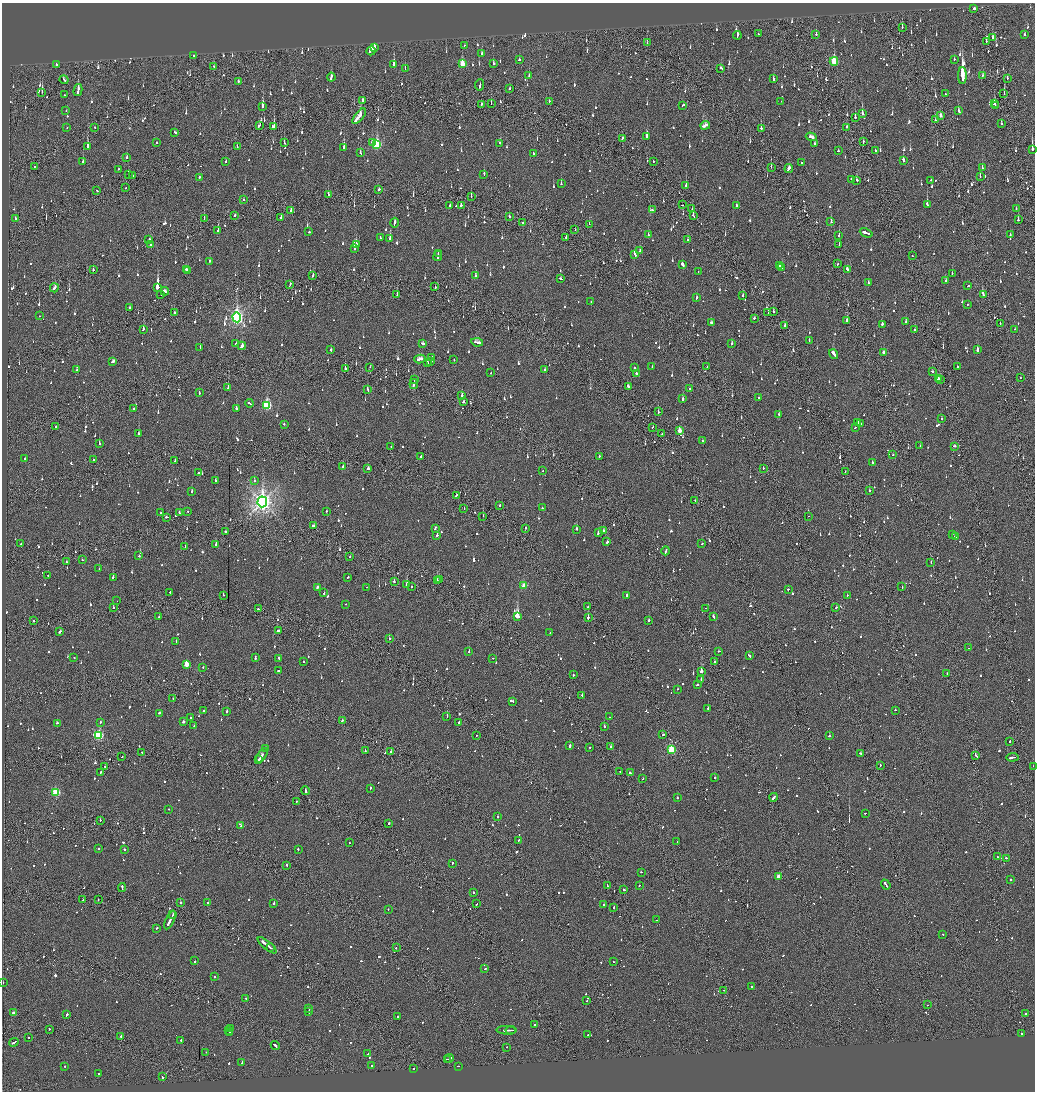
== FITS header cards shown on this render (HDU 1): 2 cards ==
NAXIS1  =                 2065
NAXIS2  =                 2179

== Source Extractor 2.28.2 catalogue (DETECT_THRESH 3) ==
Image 2065 x 2179 px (HDU 1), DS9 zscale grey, zoomed out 1/2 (1 PNG px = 2 x 2 image px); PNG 1037 x 1094 px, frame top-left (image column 1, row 2178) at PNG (2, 3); each listed source drawn as its Kron ellipse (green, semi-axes under 4 px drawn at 4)
Background -0.081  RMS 0.074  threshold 0.221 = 3 sigma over >= 5 px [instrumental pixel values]
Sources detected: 1677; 86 cannot appear on this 1/2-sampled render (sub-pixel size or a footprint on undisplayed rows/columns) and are neither listed nor drawn; of the other 1591, the 500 brightest by FLUX_AUTO listed and drawn (1091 fainter detections omitted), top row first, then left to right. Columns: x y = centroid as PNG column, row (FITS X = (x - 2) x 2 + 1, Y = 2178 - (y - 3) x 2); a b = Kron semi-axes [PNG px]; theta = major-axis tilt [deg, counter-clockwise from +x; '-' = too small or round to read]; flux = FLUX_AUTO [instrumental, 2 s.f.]
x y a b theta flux
974 9 3 2 - 160
902 27 3 1 - 67
758 34 2 1 - 92
816 34 3 2 - 92
737 35 4 2 - 420
1025 35 3 2 - 83
993 38 3 2 - 100
986 41 3 1 - 82
647 43 2 1 - 64
464 46 2 2 - 140
374 48 4 2 - 110
371 51 4 3 - 440
482 54 2 2 - 200
194 55 2 2 - 120
954 59 2 2 - 140
519 60 2 2 - 71
834 61 4 3 - 730
462 63 4 3 - 350
493 63 3 2 - 83
56 64 2 2 - 240
394 65 3 2 - 340
214 67 2 1 - 130
721 68 3 2 - 94
405 69 2 1 - 120
529 75 3 2 - 150
962 75 8 2 90 27000
983 75 2 2 - 83
331 77 4 2 - 230
1007 78 2 2 - 110
773 79 3 2 - 220
64 80 4 2 - 240
238 82 3 2 - 89
479 85 5 2 - 180
510 89 3 2 - 130
78 90 6 2 76 430
42 92 2 1 - 80
1004 93 2 1 - 120
945 94 2 2 - 80
64 95 2 2 - 90
362 100 3 2 - 160
549 101 2 1 - 64
781 101 2 2 - 160
482 104 2 1 - 66
491 104 2 1 - 80
994 104 3 2 - 160
683 105 3 2 - 110
262 106 3 2 - 620
995 106 2 2 - 130
66 111 2 2 - 79
958 111 3 2 - 150
862 114 4 2 - 290
940 115 3 3 - 71
359 116 9 2 51 770
855 118 2 1 - 260
935 120 2 1 - 91
1001 123 2 2 - 120
259 125 4 2 - 200
705 125 5 2 - 540
95 127 2 1 - 79
274 127 3 2 - 270
847 127 3 2 - 73
67 128 2 2 - 90
761 128 3 2 - 120
175 132 3 2 - 91
647 136 3 2 - 420
811 137 5 2 - 160
622 138 2 2 - 70
373 142 3 2 - 100
863 142 3 2 - 120
157 143 2 2 - 63
284 143 2 2 - 66
500 143 2 2 - 66
815 144 2 2 - 180
377 145 4 3 - 1100
88 146 3 2 - 240
237 147 2 1 - 160
344 148 3 2 - 190
1032 149 3 2 - 670
875 150 2 2 - 79
838 151 2 2 - 68
360 153 3 2 - 110
533 153 2 2 - 64
127 157 3 2 - 150
903 160 3 2 - 520
226 161 2 2 - 61
653 161 2 2 - 250
83 162 2 2 - 150
802 163 2 2 - 220
34 167 2 1 - 280
771 167 2 1 - 62
789 168 4 2 - 190
982 168 2 2 - 67
119 169 2 2 - 83
484 174 3 2 - 140
128 175 2 2 - 69
133 176 2 1 - 64
980 176 2 2 - 78
199 177 2 2 - 160
851 179 3 2 - 120
857 180 2 2 - 160
931 180 3 2 - 110
561 184 2 2 - 97
686 185 3 2 - 120
126 188 2 2 - 69
379 189 3 2 - 98
97 190 2 2 - 86
328 195 3 1 - 76
471 196 3 1 - 66
244 199 2 2 - 170
927 204 3 2 - 320
461 205 3 2 - 92
682 205 2 1 - 130
449 206 3 1 - 100
736 206 2 2 - 71
692 208 2 1 - 65
1016 209 2 2 - 67
652 210 2 2 - 140
291 211 3 2 - 78
235 215 2 2 - 130
509 216 2 2 - 210
693 216 4 2 - 110
281 217 2 2 - 94
204 218 3 1 - 80
15 219 2 2 - 280
1018 220 3 2 - 150
523 222 2 1 - 64
831 222 2 2 - 190
394 223 5 2 - 200
589 224 2 1 - 130
218 230 2 2 - 470
575 230 2 1 - 110
309 232 2 2 - 120
866 233 7 2 -22 3800
648 235 2 2 - 94
839 235 2 2 - 94
1010 235 3 2 - 83
566 237 2 2 - 70
380 238 3 2 - 71
390 239 4 2 - 530
149 240 2 2 - 94
688 240 3 2 - 63
356 244 3 2 - 220
839 244 2 2 - 310
150 245 2 2 - 430
354 249 2 2 - 500
640 251 3 2 - 100
438 253 2 1 - 110
635 254 4 2 - 130
438 256 5 2 - 480
912 256 2 1 - 66
210 261 2 2 - 100
837 264 2 1 - 87
682 265 4 2 - 160
780 266 2 2 - 140
782 267 3 2 - 250
186 269 2 2 - 160
847 269 4 2 - 120
93 270 2 2 - 160
187 271 3 2 - 170
698 271 2 2 - 62
952 273 2 2 - 72
313 275 3 2 - 100
476 276 3 3 - 84
560 279 3 2 - 110
946 281 2 2 - 110
868 283 2 2 - 320
290 285 3 1 - 170
968 286 2 2 - 120
157 287 4 2 - 2100
435 287 3 2 - 82
54 288 4 2 - 280
165 291 4 2 - 250
161 294 3 2 - 69
397 295 2 1 - 62
983 295 2 2 - 350
743 296 2 2 - 110
696 298 3 2 - 84
591 302 2 2 - 150
968 304 2 2 - 65
130 308 2 2 - 62
768 312 3 2 - 170
773 312 2 2 - 310
174 313 2 2 - 100
39 316 2 2 - 84
237 317 5 4 - 3900
754 318 2 2 - 75
847 320 2 2 - 260
906 322 3 2 - 84
712 323 4 2 - 130
1000 323 2 1 - 85
882 324 2 2 - 180
784 326 3 2 - 120
1015 329 2 1 - 110
143 330 3 2 - 160
914 330 2 2 - 110
809 340 3 2 - 75
477 342 6 2 -10 180
236 344 2 2 - 90
423 344 3 2 - 100
732 344 2 2 - 180
242 346 4 2 - 180
200 347 3 2 - 64
331 350 2 2 - 120
977 350 2 2 - 550
884 352 3 3 - 180
834 354 5 2 - 470
432 357 4 2 - 130
420 359 5 2 - 230
454 359 2 2 - 78
113 361 4 2 - 120
431 361 3 2 - 150
427 363 2 2 - 61
652 366 2 2 - 64
370 367 2 1 - 76
634 367 2 2 - 260
707 367 2 1 - 120
957 367 2 2 - 97
345 369 2 2 - 460
545 369 3 2 - 260
77 370 3 2 - 63
932 372 2 2 - 77
491 373 2 2 - 69
636 373 2 2 - 200
1020 378 2 1 - 72
939 379 3 2 - 120
941 379 2 2 - 84
414 380 3 1 - 130
414 384 5 2 - 220
628 386 3 2 - 120
228 388 2 2 - 190
368 389 4 2 - 69
689 389 2 2 - 75
199 392 3 1 - 100
462 396 2 2 - 200
759 397 2 2 - 91
683 399 3 2 - 180
463 402 3 2 - 240
249 403 4 2 - 130
267 405 4 3 - 1300
134 409 2 2 - 360
236 409 3 2 - 610
658 412 2 2 - 120
779 415 2 2 - 99
942 419 2 2 - 78
858 423 3 2 - 130
284 424 2 2 - 170
860 424 2 2 - 440
56 426 2 2 - 100
652 427 3 1 - 79
855 427 2 2 - 110
679 431 3 3 - 180
138 434 2 2 - 320
662 434 2 2 - 120
702 441 2 2 - 61
99 443 3 2 - 82
920 446 2 2 - 360
954 446 2 2 - 130
391 447 2 2 - 63
893 455 2 2 - 61
421 456 3 2 - 120
599 456 2 2 - 65
25 458 2 2 - 170
93 460 2 2 - 66
175 461 3 2 - 110
872 462 2 2 - 140
343 466 2 2 - 80
368 468 2 2 - 210
763 468 2 1 - 91
542 471 2 1 - 73
845 472 2 1 - 80
198 473 2 2 - 170
215 480 2 2 - 78
254 481 2 2 - 96
869 491 2 2 - 120
192 492 2 2 - 110
456 495 3 2 - 170
695 500 2 2 - 67
262 502 5 5 - 9300
500 505 2 2 - 100
542 508 2 2 - 190
464 509 2 1 - 82
188 511 2 2 - 66
326 511 2 2 - 78
179 512 2 2 - 110
161 513 2 2 - 62
483 516 2 1 - 120
809 516 2 1 - 87
166 517 3 2 - 110
314 526 3 2 - 190
435 528 3 2 - 68
526 528 2 1 - 330
576 529 2 2 - 290
603 531 3 2 - 98
226 532 3 2 - 770
598 532 3 2 - 310
952 534 2 2 - 120
437 535 2 2 - 250
956 536 3 2 - 260
607 542 2 2 - 66
21 544 2 2 - 130
216 544 2 2 - 270
702 544 2 2 - 100
185 547 2 1 - 64
666 551 4 2 - 130
139 556 2 2 - 75
350 556 2 2 - 72
82 559 2 2 - 85
66 562 2 1 - 98
931 563 2 1 - 68
99 568 2 1 - 97
48 576 2 2 - 81
113 577 2 2 - 270
348 577 2 2 - 72
437 580 2 1 - 180
439 580 2 2 - 620
394 582 2 2 - 250
407 585 2 2 - 770
524 586 3 3 - 330
317 587 3 2 - 300
366 587 2 1 - 75
411 587 2 2 - 65
902 587 2 2 - 150
788 589 2 2 - 190
170 592 2 2 - 83
324 593 2 2 - 81
223 595 2 1 - 180
626 595 3 2 - 77
847 595 2 2 - 79
117 601 2 1 - 66
346 604 2 2 - 180
588 606 2 2 - 66
113 608 2 2 - 80
706 608 2 2 - 81
836 608 2 2 - 140
258 609 3 2 - 86
517 616 4 2 - 12000
159 617 3 2 - 120
713 617 3 2 - 140
588 618 2 2 - 700
649 620 2 2 - 150
33 621 2 2 - 89
279 630 3 2 - 200
60 632 3 2 - 120
550 633 2 2 - 74
389 639 2 2 - 220
176 642 3 2 - 190
969 648 2 2 - 62
719 651 3 2 - 100
469 652 2 2 - 150
749 655 4 2 - 120
255 657 3 2 - 200
74 658 2 2 - 83
278 658 3 2 - 64
493 658 2 2 - 88
303 662 2 2 - 70
714 662 2 2 - 150
186 664 3 3 - 300
203 667 2 2 - 62
278 671 2 2 - 380
701 671 2 2 - 1000
947 674 2 2 - 90
573 675 2 2 - 310
701 679 2 2 - 85
697 685 2 2 - 80
677 689 2 2 - 69
582 695 2 2 - 110
173 699 2 1 - 120
512 701 4 2 - 120
708 708 2 2 - 160
204 710 2 1 - 84
895 710 2 2 - 89
227 711 2 2 - 120
160 713 3 2 - 100
447 716 2 1 - 120
610 717 2 2 - 61
190 718 2 2 - 83
342 721 2 2 - 90
100 722 2 2 - 110
184 722 3 2 - 150
459 722 2 2 - 98
57 723 2 2 - 110
194 726 2 2 - 66
604 726 2 2 - 380
98 735 3 3 - 1200
477 735 2 1 - 72
663 735 3 2 - 89
829 736 2 2 - 110
1010 741 2 2 - 84
570 746 2 2 - 200
590 747 2 2 - 63
611 747 2 2 - 250
266 749 2 2 - 360
671 750 3 3 - 910
365 751 2 2 - 94
142 752 2 2 - 170
391 752 2 2 - 120
861 753 2 2 - 120
262 755 8 2 58 1100
976 755 4 2 - 300
122 757 2 1 - 76
1012 757 6 2 7 250
259 760 4 1 - 470
880 765 2 1 - 160
104 766 2 1 - 88
1033 766 2 2 - 64
620 771 2 1 - 81
101 772 3 2 - 100
630 773 2 2 - 120
715 778 2 2 - 120
643 779 2 1 - 69
370 788 2 2 - 72
305 790 4 2 - 210
56 792 3 3 - 850
774 797 4 2 - 180
677 798 2 2 - 140
296 801 2 1 - 110
169 809 2 1 - 67
865 813 2 1 - 63
498 817 2 2 - 330
100 820 2 1 - 140
389 823 2 2 - 190
241 826 3 2 - 100
519 840 3 2 - 91
349 842 2 2 - 64
677 842 3 2 - 82
98 848 2 2 - 69
124 849 2 2 - 240
298 850 2 2 - 480
997 857 2 2 - 68
1006 858 2 2 - 95
452 864 3 2 - 110
287 865 2 1 - 210
641 872 2 2 - 71
778 876 3 2 - 190
1011 879 2 2 - 230
886 884 5 2 - 240
607 885 3 1 - 86
639 885 2 2 - 74
122 887 4 2 - 150
624 890 3 2 - 190
473 892 2 2 - 130
83 900 2 2 - 64
98 900 2 1 - 76
180 902 2 2 - 210
208 902 2 2 - 65
274 903 2 2 - 350
476 904 2 2 - 100
604 904 2 2 - 150
614 907 3 2 - 66
388 909 2 2 - 61
173 914 3 1 - 180
170 920 10 2 64 450
656 920 2 2 - 85
156 928 3 2 - 81
942 934 2 2 - 73
267 945 11 2 -39 650
270 948 3 1 - 260
396 948 2 2 - 81
195 961 2 2 - 370
613 962 2 1 - 260
485 969 2 2 - 65
214 977 2 2 - 72
3 982 2 2 - 83
751 986 2 1 - 160
724 990 2 1 - 150
246 999 2 1 - 69
586 1001 2 2 - 65
927 1005 2 1 - 120
309 1009 2 2 - 67
309 1011 3 2 - 110
13 1013 3 3 - 63
1025 1014 2 2 - 580
67 1015 3 2 - 130
398 1016 2 2 - 390
535 1024 2 1 - 94
230 1028 2 2 - 160
49 1029 2 2 - 71
228 1030 2 2 - 210
506 1030 10 2 -2 280
511 1030 5 1 - 170
230 1033 2 2 - 83
1022 1034 4 2 - 120
588 1035 2 2 - 99
121 1036 2 2 - 420
29 1037 2 2 - 74
181 1040 2 2 - 160
14 1042 5 2 - 130
275 1045 4 2 - 310
507 1047 2 2 - 71
206 1052 2 2 - 160
368 1054 2 2 - 65
449 1058 5 2 - 170
447 1059 2 1 - 70
242 1062 2 2 - 130
372 1065 2 2 - 100
64 1066 2 2 - 65
458 1066 2 2 - 120
413 1068 2 2 - 230
98 1073 2 1 - 85
162 1077 3 2 - 260
At the frame edge (FLAGS 8, measured only in part): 2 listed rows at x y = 1033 766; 3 982
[1091 fainter detections neither listed nor drawn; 86 sub-pixel or undisplayed-footprint detections neither listed nor drawn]